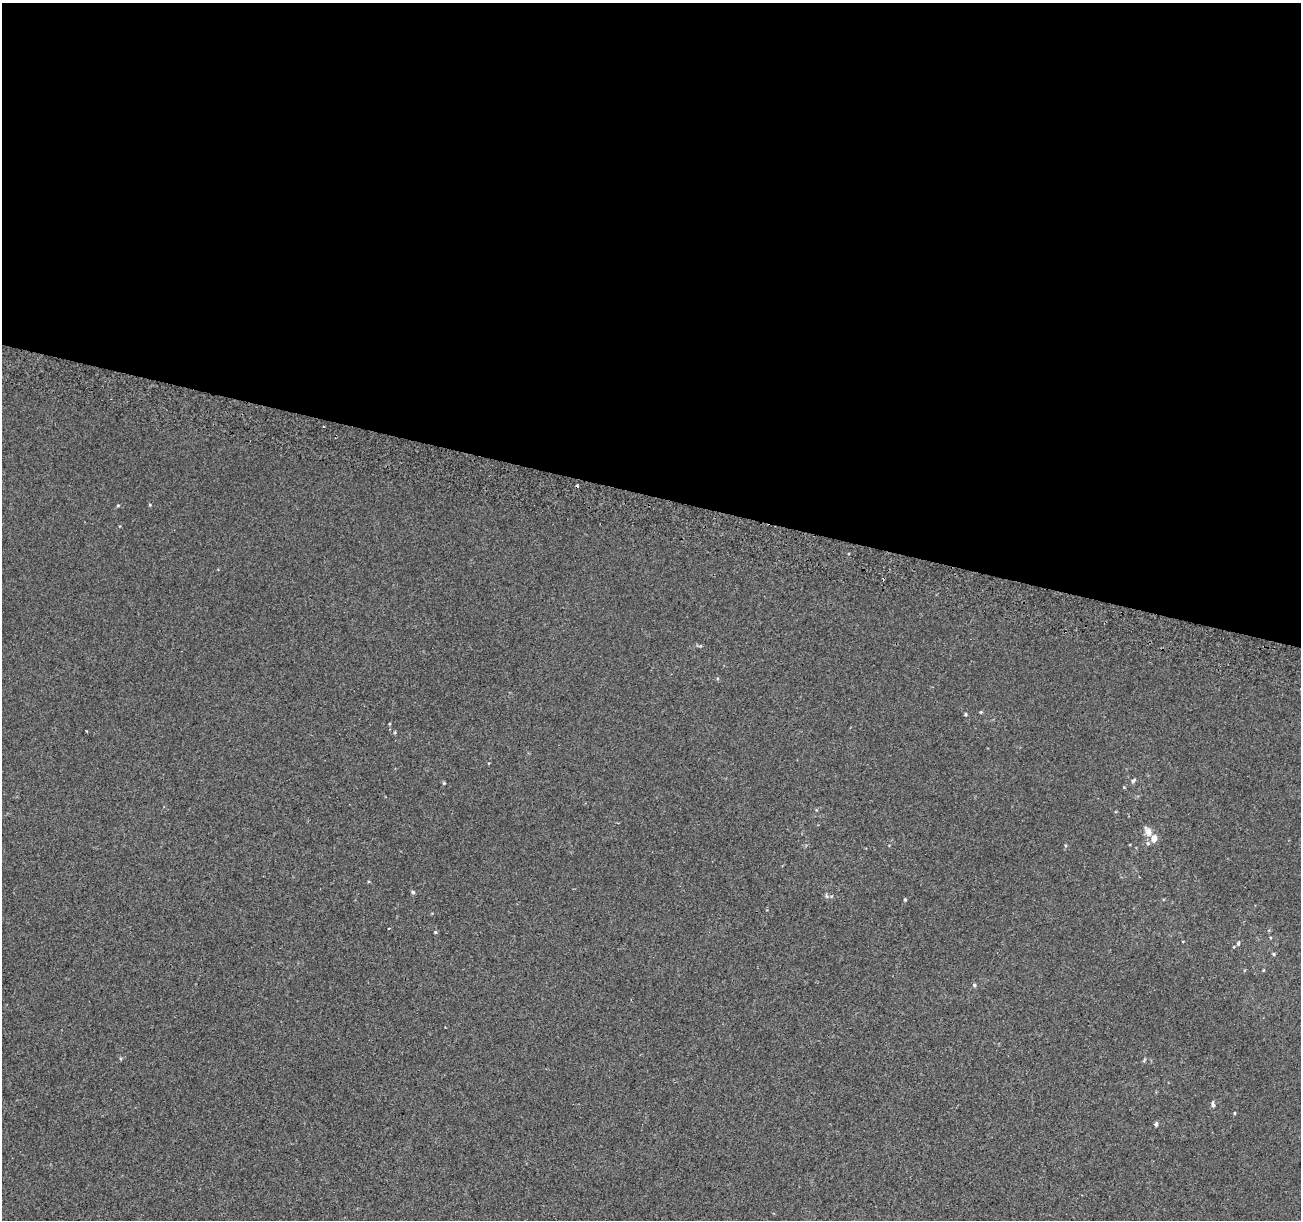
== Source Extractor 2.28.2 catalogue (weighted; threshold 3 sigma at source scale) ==
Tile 3 of 4 x 4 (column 3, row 1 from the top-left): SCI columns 2624-3922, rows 3990-5207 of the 5231 x 5470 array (HDU 1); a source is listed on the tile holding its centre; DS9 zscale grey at full resolution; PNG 1303 x 1222 px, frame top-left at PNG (2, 3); no overlay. Shown black and unused: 41% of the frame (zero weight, under 2 of 3 exposures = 2% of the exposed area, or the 3 px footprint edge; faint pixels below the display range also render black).
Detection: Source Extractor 2.28.2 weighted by HDU 2 'WHT'; one run over the whole footprint, this tile lists its part. Background 0.00368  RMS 0.0054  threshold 0.0244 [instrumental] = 3 sigma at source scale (4.5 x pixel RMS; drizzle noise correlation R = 1.50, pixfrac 1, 0.0396/0.0396 arcsec/px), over >= 5 px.
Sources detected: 20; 2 cosmic-ray / hot-pixel residue — not listed; the other 18 listed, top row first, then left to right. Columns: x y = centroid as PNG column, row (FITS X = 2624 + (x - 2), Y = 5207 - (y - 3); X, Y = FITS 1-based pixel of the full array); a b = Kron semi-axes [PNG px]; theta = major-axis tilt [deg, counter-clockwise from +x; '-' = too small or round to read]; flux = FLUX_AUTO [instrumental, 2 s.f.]
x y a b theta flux
118 505 5 3 - 0.52
150 505 5 3 - 0.41
981 712 4 4 - 0.57
966 714 5 3 - 0.52
395 732 5 3 - 0.48
1133 780 8 5 45 0.96
444 783 4 4 - 0.52
1148 832 13 7 -63 4
1154 838 5 5 - 5.5
413 892 5 4 - 0.92
905 900 4 3 - 0.62
435 932 4 4 - 0.6
1238 944 6 4 75 0.82
1274 954 5 4 - 0.66
974 985 5 4 - 0.85
1213 1105 8 5 -71 1.2
1234 1113 5 3 - 0.39
1156 1124 5 4 - 1.1